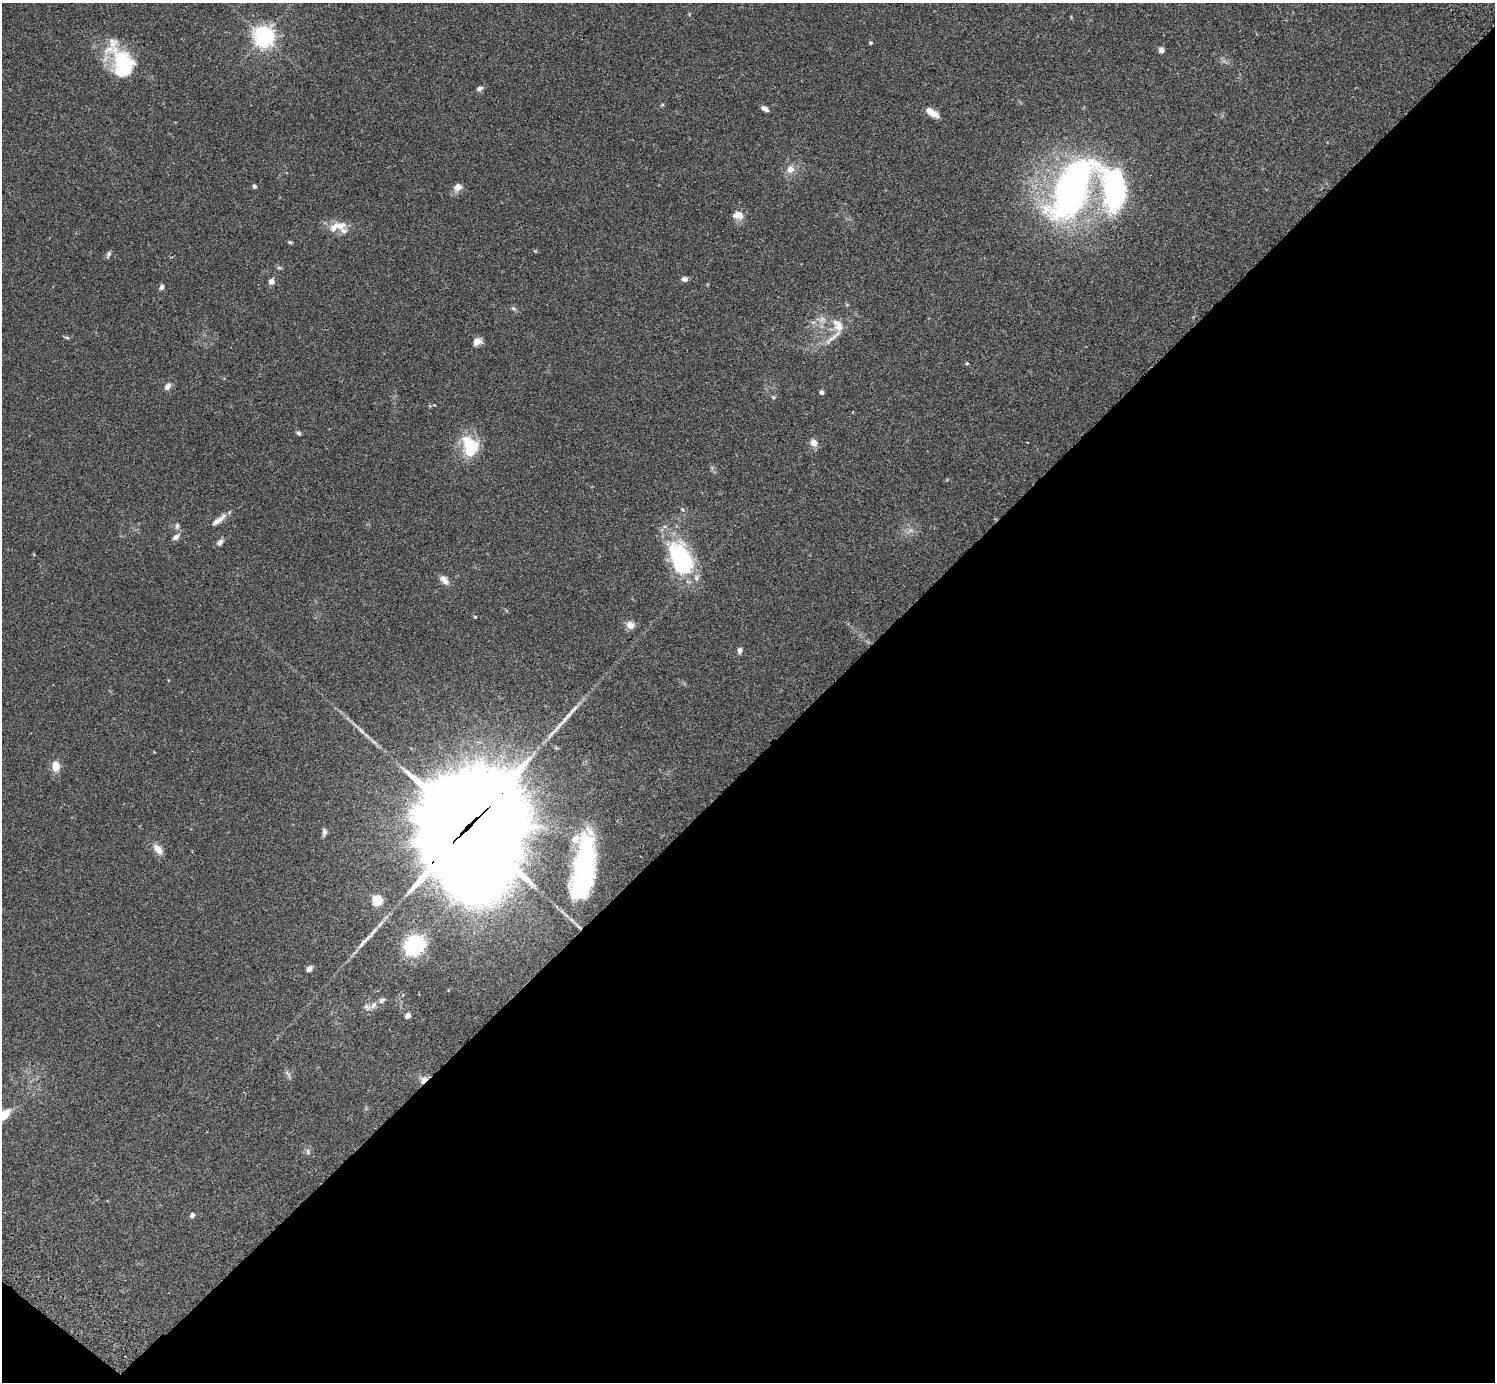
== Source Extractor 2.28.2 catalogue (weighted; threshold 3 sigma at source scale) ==
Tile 15 of 4 x 4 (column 3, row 4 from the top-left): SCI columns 3031-4523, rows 346-1725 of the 6059 x 6069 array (HDU 1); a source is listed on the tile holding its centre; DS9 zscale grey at full resolution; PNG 1497 x 1384 px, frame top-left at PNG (2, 3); no overlay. Shown black and unused: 45% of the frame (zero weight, under 2 of 3 exposures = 3% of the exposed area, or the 3 px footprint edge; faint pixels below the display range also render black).
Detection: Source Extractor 2.28.2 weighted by HDU 2 'WHT'; one run over the whole footprint, this tile lists its part. Background 0.107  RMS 0.0065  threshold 0.029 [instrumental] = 3 sigma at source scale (4.5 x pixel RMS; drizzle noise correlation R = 1.50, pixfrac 1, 0.05/0.05 arcsec/px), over >= 5 px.
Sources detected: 70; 1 too faint to see at this stretch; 1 inside a brighter object's white glare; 1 long thin detection or spike segment (spike, bleed or trail) — not listed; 6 inside a brighter listed object's ellipse — not listed separately; the other 61 listed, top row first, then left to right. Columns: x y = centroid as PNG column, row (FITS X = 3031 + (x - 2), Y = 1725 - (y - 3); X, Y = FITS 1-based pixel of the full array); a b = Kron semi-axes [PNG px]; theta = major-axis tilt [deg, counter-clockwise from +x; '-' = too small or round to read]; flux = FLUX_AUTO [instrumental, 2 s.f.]
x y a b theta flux
264 36 7 7 - 410
871 43 4 3 - 0.95
1161 50 6 5 - 2.5
123 64 39 25 -63 43
480 89 8 6 22 1.9
662 105 6 4 19 0.67
765 109 9 5 -32 2.8
932 112 17 7 -34 6.8
790 169 9 9 - 5
254 186 5 5 - 1.3
458 187 7 6 - 6.4
1072 188 65 30 64 250
1115 190 40 19 -86 140
738 215 12 9 -2 5.6
340 226 18 10 13 7.4
290 242 5 5 - 0.84
109 254 9 5 64 1.6
279 268 6 4 -1 0.96
684 279 7 6 - 2.3
271 281 6 6 - 3.2
161 287 7 6 - 1.7
513 308 7 5 -19 1.2
821 319 12 6 49 3.4
838 325 21 12 -60 7.9
67 338 6 4 -3 0.9
477 341 9 7 34 4.4
967 363 4 4 - 0.72
168 386 9 7 48 2.5
821 392 4 4 - 2.7
434 405 4 3 - 0.77
299 433 6 5 - 1.3
814 443 9 8 - 4.1
470 446 24 18 -74 25
218 520 21 6 38 5
177 526 9 5 82 1.7
176 537 12 7 38 2.6
220 542 8 6 53 2.5
681 558 40 23 -67 63
444 580 13 7 -47 4
475 617 3 3 - 0.72
630 625 11 10 - 4
740 650 7 5 79 2.4
361 730 16 5 -46 3.2
55 766 8 7 - 9.1
468 827 58 31 44 15000
324 832 9 5 85 2
158 849 13 7 -48 5.7
583 869 59 20 81 92
476 872 49 34 8 640
377 901 5 5 - 43
364 941 30 6 47 6.2
416 944 7 7 - 280
309 969 7 5 50 2.4
382 1000 11 6 37 2
373 1005 11 7 57 3.2
408 1016 7 6 - 2.4
288 1073 11 3 -54 1.1
424 1079 10 8 36 3.8
4 1115 11 7 41 13
308 1152 9 5 -77 1.5
192 1215 6 5 - 1.6
Overlapping masked pixels (flux is a lower limit): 2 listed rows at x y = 468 827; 424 1079
Isophote crosses this tile's border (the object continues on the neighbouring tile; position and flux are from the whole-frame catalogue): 1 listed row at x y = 4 1115